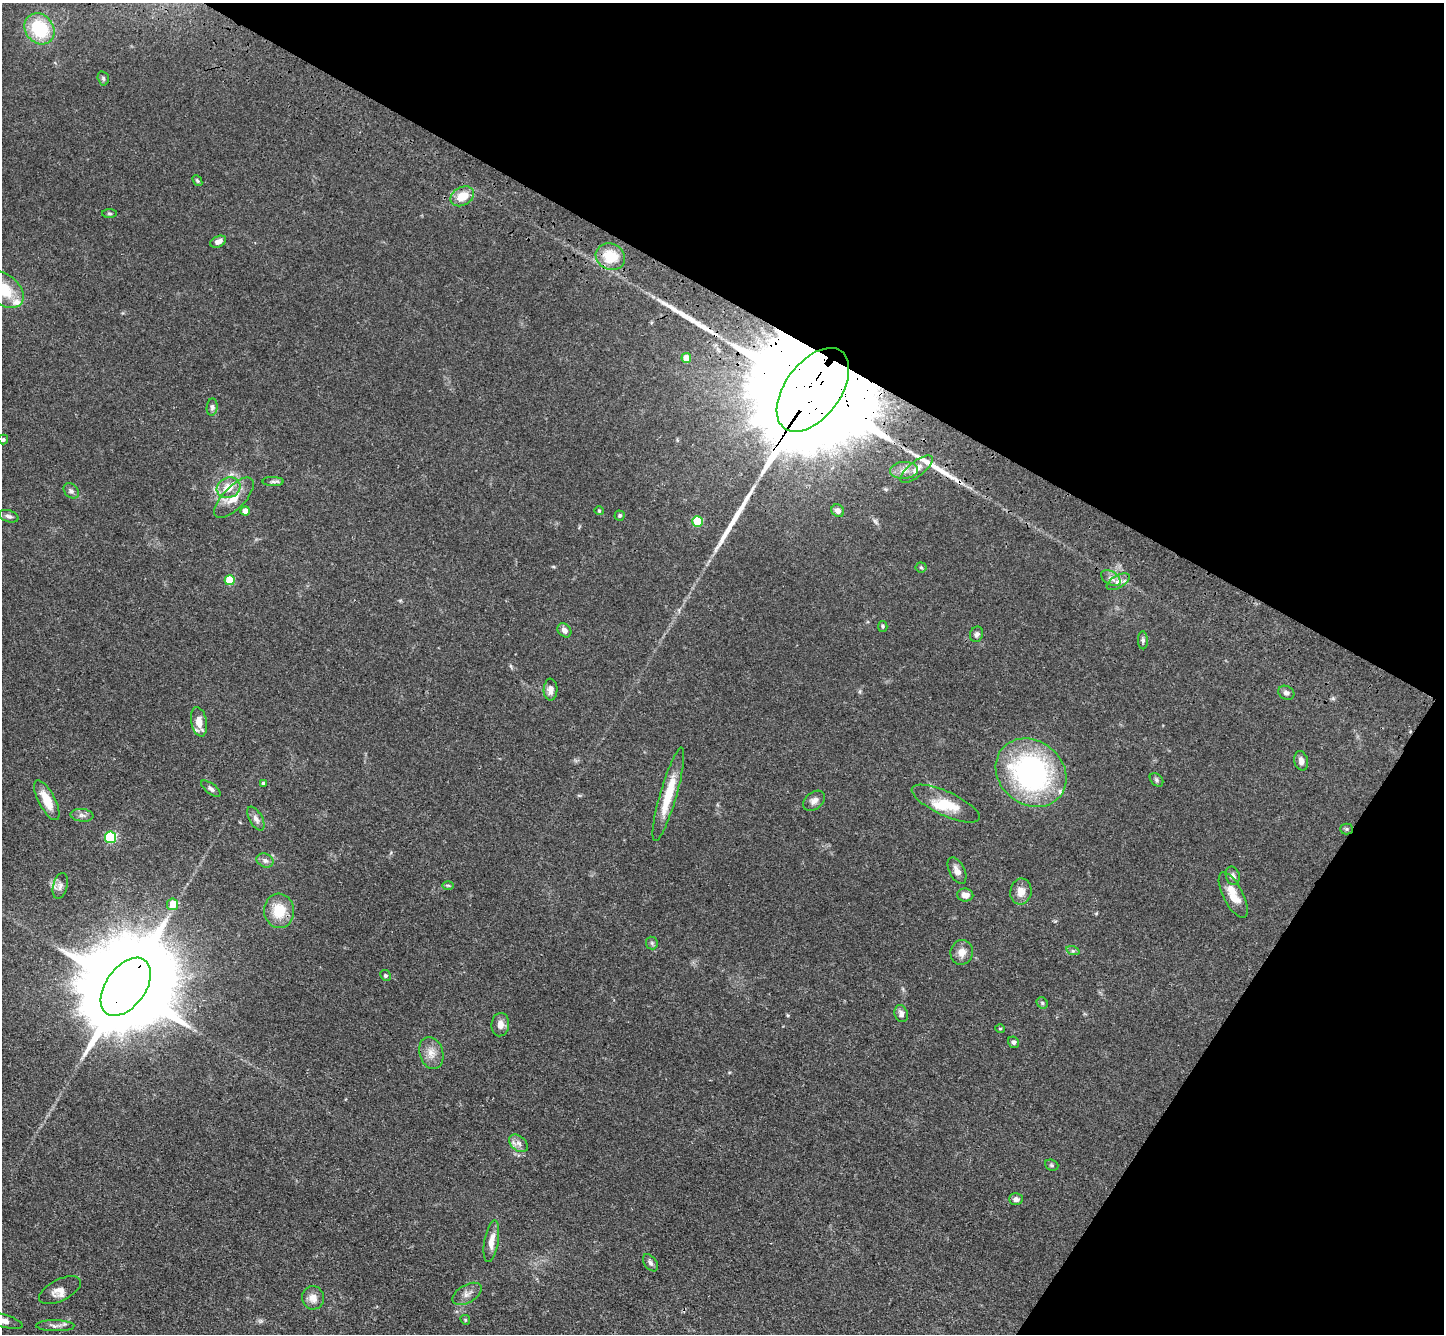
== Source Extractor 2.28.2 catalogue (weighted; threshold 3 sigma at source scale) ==
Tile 8 of 4 x 4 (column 4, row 2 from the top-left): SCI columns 4391-5832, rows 3054-4385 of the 5900 x 5969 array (HDU 1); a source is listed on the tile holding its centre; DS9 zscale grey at full resolution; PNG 1446 x 1336 px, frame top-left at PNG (2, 3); each listed source drawn as its Kron ellipse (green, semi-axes under 4 px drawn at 4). Shown black and unused: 30% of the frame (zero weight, under 3 of 4 exposures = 6% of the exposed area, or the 3 px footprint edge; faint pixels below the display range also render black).
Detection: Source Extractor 2.28.2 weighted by HDU 2 'WHT'; one run over the whole footprint, this tile lists its part. Background 0.0549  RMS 0.0056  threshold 0.0252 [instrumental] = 3 sigma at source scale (4.5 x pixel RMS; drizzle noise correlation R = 1.50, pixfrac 1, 0.05/0.05 arcsec/px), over >= 5 px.
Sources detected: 85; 1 inside a brighter object's white glare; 3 long thin detections or spike segments (spike, bleed or trail) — neither listed nor drawn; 1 inside a brighter listed object's ellipse — not listed separately; the other 80 listed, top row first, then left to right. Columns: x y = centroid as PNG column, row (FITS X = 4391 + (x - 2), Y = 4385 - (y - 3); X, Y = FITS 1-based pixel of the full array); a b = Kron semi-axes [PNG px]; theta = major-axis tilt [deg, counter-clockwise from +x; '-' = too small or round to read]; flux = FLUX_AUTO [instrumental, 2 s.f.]
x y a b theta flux
39 29 17 14 -50 30
103 78 7 5 -75 1
197 181 6 4 -50 0.76
462 196 12 9 28 9.6
109 214 7 4 -1 0.79
218 242 8 5 25 2.8
610 257 15 13 -28 14
3 289 23 15 -37 20
686 358 5 5 - 7.9
813 390 48 27 53 41000
212 407 9 5 83 1.3
3 439 5 5 - 0.89
917 469 20 7 39 6
904 470 14 8 4 4.2
273 482 10 4 0 1.4
228 488 12 10 20 7.9
71 491 9 6 -45 1.6
234 498 26 11 46 8.9
245 511 4 4 - 5.2
599 511 4 4 - 0.6
838 511 7 6 - 2.3
620 515 5 5 - 0.78
9 516 10 5 -17 1.7
698 521 5 5 - 25
921 567 5 5 - 0.72
1111 578 10 6 -31 2.8
230 580 5 5 - 19
1118 582 13 6 29 3.2
883 626 5 4 - 0.78
564 630 8 6 -47 2.6
977 634 8 6 67 1.4
1143 640 9 5 -89 1.3
550 690 11 7 88 2.8
1286 693 8 6 -30 1.6
199 722 15 7 -79 7
1301 761 10 7 -76 3
1031 773 37 32 -39 110
1156 780 8 5 -44 1.1
263 784 4 4 - 1.5
211 789 11 5 -36 1.7
668 794 48 8 74 16
47 800 22 8 -62 9.6
814 801 12 8 38 3
946 804 37 12 -25 14
82 815 11 6 -6 2.1
256 819 13 6 -60 2.6
1346 829 6 5 - 0.89
111 837 6 6 - 44
265 860 9 6 -24 2
957 871 14 7 -63 3.2
1233 876 9 7 -75 1.9
448 885 6 4 -1 0.71
60 886 13 7 75 2.6
1021 892 13 10 81 4.7
965 895 8 6 -10 3.2
1233 895 25 10 -63 8.9
173 904 6 5 - 9.5
279 911 17 15 -84 14
652 943 6 6 - 1.1
1073 951 7 4 -18 0.98
962 952 12 11 - 4.5
385 975 5 5 - 1.1
126 987 33 19 54 15000
1042 1003 6 5 - 1
901 1014 9 6 -72 2.6
500 1025 12 9 85 3.6
1000 1029 5 3 - 0.46
1014 1042 6 5 - 1.2
431 1053 16 11 -73 5.5
519 1143 11 7 -40 2.8
1052 1165 7 5 -21 0.92
1016 1199 7 6 - 2
491 1241 21 7 80 5.6
650 1263 10 6 -54 1.8
60 1290 23 10 27 5.1
467 1294 16 9 30 3.4
313 1298 12 11 - 4.7
465 1320 5 4 - 0.62
3 1321 20 6 -16 5
55 1326 19 5 -1 2.5
Overlapping masked pixels (flux is a lower limit): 2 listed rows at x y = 813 390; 126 987
Isophote crosses this tile's border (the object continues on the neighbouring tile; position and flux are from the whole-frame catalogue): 2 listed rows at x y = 3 289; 3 1321